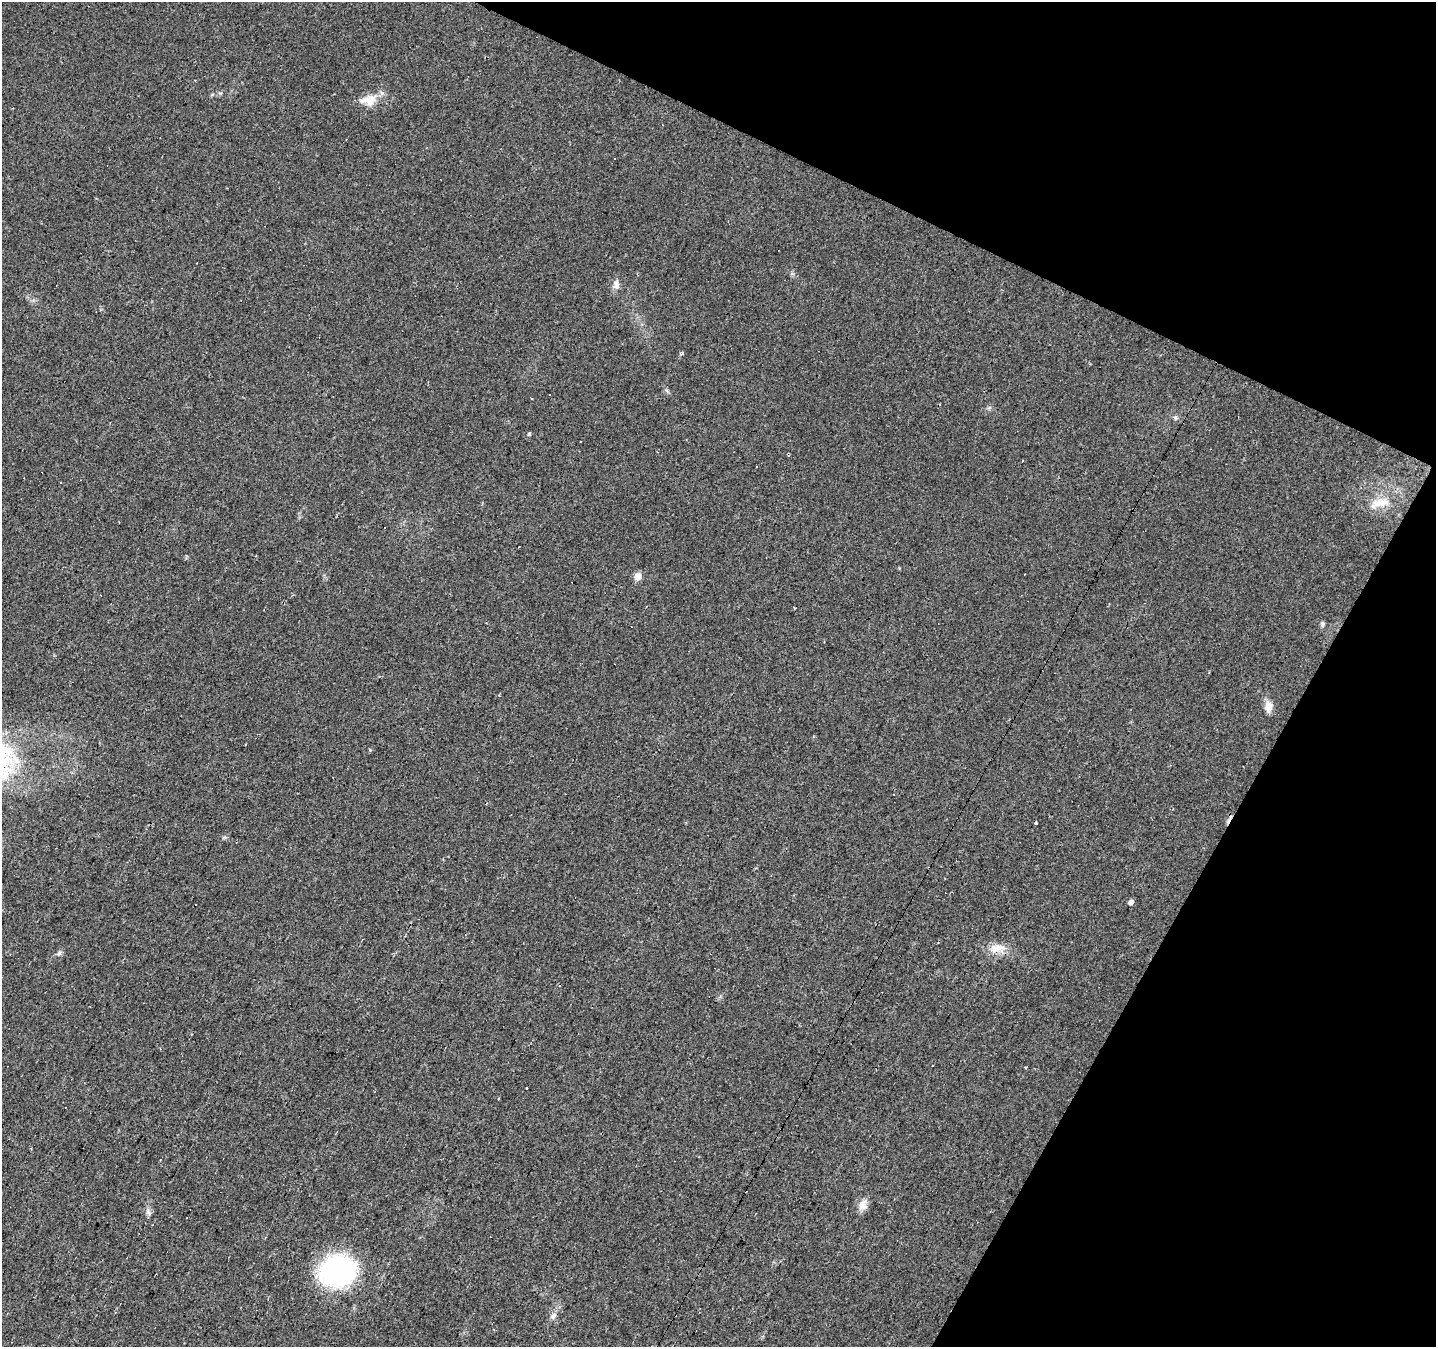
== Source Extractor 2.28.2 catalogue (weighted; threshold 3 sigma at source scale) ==
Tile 8 of 4 x 4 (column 4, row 2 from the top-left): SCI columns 4305-5738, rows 2953-4297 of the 5738 x 5839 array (HDU 1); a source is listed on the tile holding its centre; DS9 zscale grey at full resolution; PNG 1438 x 1349 px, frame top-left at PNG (2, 2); no overlay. Shown black and unused: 23% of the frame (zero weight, under 2 of 3 exposures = <1% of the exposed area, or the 3 px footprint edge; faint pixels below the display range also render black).
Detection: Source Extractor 2.28.2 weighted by HDU 2 'WHT'; one run over the whole footprint, this tile lists its part. Background 0.0226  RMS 0.0061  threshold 0.0275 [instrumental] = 3 sigma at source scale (4.5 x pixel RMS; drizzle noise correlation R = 1.50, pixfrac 1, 0.0396/0.0396 arcsec/px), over >= 5 px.
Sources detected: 34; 9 cosmic-ray / hot-pixel residue — not listed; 1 inside a brighter listed object's ellipse — not listed separately; the other 24 listed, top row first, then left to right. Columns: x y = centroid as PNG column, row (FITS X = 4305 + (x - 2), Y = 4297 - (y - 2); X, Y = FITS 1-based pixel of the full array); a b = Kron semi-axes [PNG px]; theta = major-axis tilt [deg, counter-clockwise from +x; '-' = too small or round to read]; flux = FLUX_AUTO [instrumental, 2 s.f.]
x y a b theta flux
369 100 24 14 8 9.5
614 159 3 2 - 0.62
616 284 16 6 75 3
1175 418 7 6 - 1.4
529 434 5 4 - 0.92
788 455 3 3 - 1.1
757 467 3 3 - 2
1380 503 30 12 12 11
637 576 5 5 - 9.9
794 607 3 2 - 0.58
1323 624 7 5 -83 1.3
1268 706 11 8 84 6.2
1035 823 3 3 - 2.4
224 837 7 4 1 0.94
1131 902 5 4 - 2.7
995 949 19 12 -12 7.9
59 953 8 5 42 1.4
933 1065 3 2 - 0.65
1026 1067 3 2 - 1.2
527 1088 3 3 - 1.3
863 1205 15 12 80 4.7
148 1212 8 6 -75 1.9
338 1271 27 22 16 120
553 1316 10 7 40 2.4
Unlisted compact peaks at least as high as the median listed source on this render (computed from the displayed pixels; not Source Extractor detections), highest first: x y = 682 353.